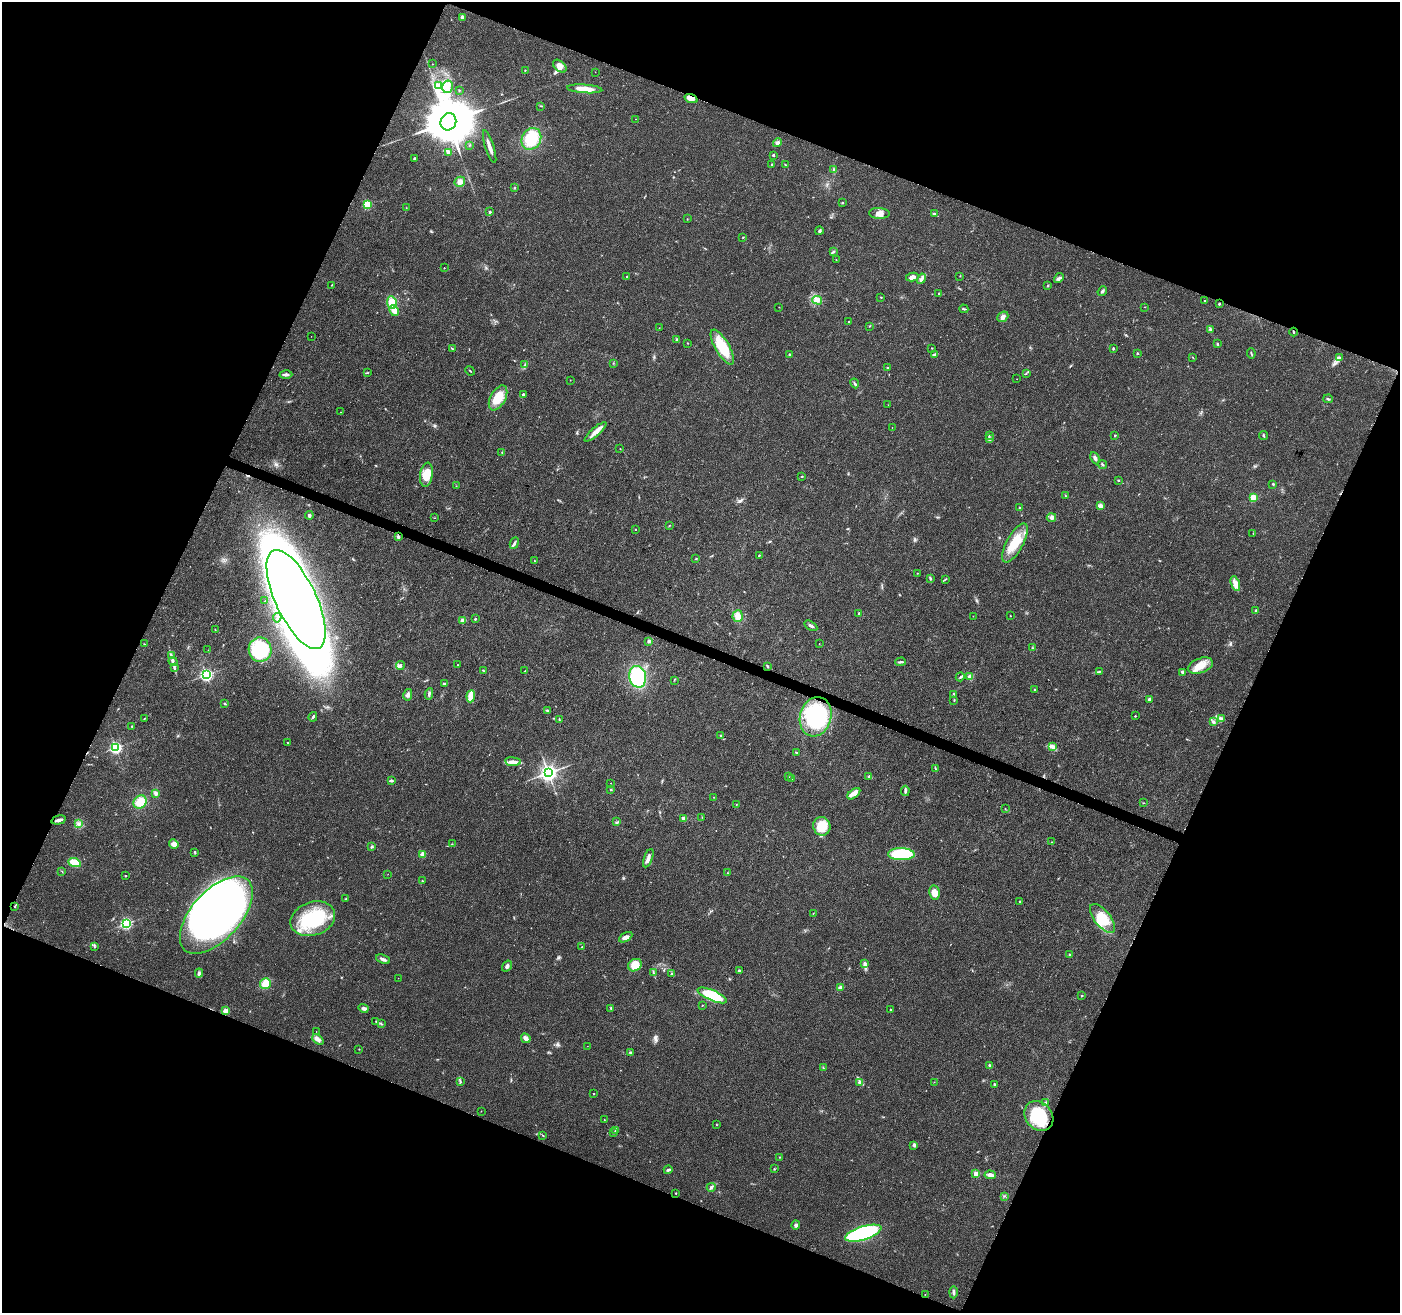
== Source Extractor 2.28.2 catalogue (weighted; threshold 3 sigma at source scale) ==
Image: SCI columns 7-5598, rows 213-5456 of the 5610 x 5733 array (HDU 1 of 3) = the unmasked area's bounding box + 8 px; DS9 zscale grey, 4 x 4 block average (1 PNG px = mean of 4 x 4 image px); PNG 1402 x 1315 px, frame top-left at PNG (2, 2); each listed source drawn as its Kron ellipse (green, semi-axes under 4 px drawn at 4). Shown black and unused: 43% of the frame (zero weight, under 3 of 4 exposures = <1% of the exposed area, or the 3 px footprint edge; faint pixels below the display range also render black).
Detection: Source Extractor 2.28.2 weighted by HDU 2 'WHT'. Background 0.0249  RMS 0.0031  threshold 0.0141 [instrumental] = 3 sigma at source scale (4.5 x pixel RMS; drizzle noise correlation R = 1.50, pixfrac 1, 0.0396/0.0396 arcsec/px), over >= 5 px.
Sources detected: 316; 1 too faint to see at this stretch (4 x 4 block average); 7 inside a brighter object's white glare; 2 cosmic-ray / hot-pixel residue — neither listed nor drawn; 4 coinciding with a brighter row at this scale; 15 inside a brighter listed object's ellipse — not listed separately; the other 287 listed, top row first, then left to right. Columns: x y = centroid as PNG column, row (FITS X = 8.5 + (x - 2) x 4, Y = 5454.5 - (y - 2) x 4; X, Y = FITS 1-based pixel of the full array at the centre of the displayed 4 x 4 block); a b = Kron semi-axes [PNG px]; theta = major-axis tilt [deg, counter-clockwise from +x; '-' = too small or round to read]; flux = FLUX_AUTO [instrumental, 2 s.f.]
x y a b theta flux
462 17 2 2 - 18
433 64 2 2 - 0.47
560 66 8 5 -42 12
525 70 2 2 - 1.7
595 72 2 2 - 0.41
439 85 3 2 - 1
448 87 6 5 - 12
585 89 18 4 -4 28
459 90 2 2 - 0.61
691 99 7 4 -19 9.8
541 106 3 2 - 1
635 119 2 2 - 0.49
448 122 9 7 64 14000
531 139 11 9 60 75
778 143 5 4 - 5.4
469 145 3 2 - 0.77
490 147 17 2 -72 13
449 152 2 2 - 27
773 155 2 2 - 2.4
414 159 3 2 - 1.4
771 165 2 2 - 2
785 165 3 2 - 1.1
833 169 2 2 - 0.93
460 182 5 5 - 9.5
515 188 3 2 - 1.3
842 203 2 2 - 1.1
367 204 2 2 - 110
406 208 2 2 - 0.52
490 212 2 2 - 3
879 213 10 5 -4 12
934 214 3 2 - 2.7
687 219 2 2 - 0.57
819 231 4 2 - 2.7
743 237 2 2 - 1
833 252 3 2 - 3.4
836 260 2 2 - 0.54
444 268 2 2 - 1.3
627 276 2 2 - 1.4
960 276 2 2 - 0.89
912 277 6 3 11 11
1059 278 5 2 - 3.3
921 279 5 3 - 5.1
332 285 2 2 - 0.85
1048 286 2 2 - 6.7
1102 291 5 3 - 3.6
939 293 2 2 - 1.2
881 297 2 2 - 1
817 300 5 3 - 5.2
1205 301 2 2 - 1.6
392 302 6 4 -83 26
1219 304 2 2 - 2.1
779 307 2 2 - 0.58
1145 307 2 2 - 0.55
964 309 5 2 - 2.4
394 310 6 4 -62 18
1003 317 6 4 38 7.7
849 321 2 2 - 1
870 326 2 2 - 1.2
659 328 2 2 - 0.99
1210 329 3 2 - 3.6
1293 332 4 2 - 2.2
311 336 2 2 - 0.44
677 340 4 2 - 2.3
687 343 2 2 - 0.75
1217 344 3 2 - 1.9
722 347 19 7 -60 70
452 348 3 2 - 1.4
932 348 2 2 - 1
1113 348 3 2 - 1.7
1137 353 2 2 - 4.7
1251 353 5 2 - 1.8
789 354 3 2 - 1.2
934 355 4 2 - 5.3
1192 357 3 2 - 1.2
1340 357 3 3 - 2.8
613 363 2 2 - 0.88
525 365 4 2 - 2.2
888 368 3 2 - 2
470 371 5 2 - 1.2
367 373 2 2 - 1.2
1026 373 3 2 - 1.3
286 374 6 3 -1 5.3
1017 379 2 2 - 0.42
570 380 2 2 - 0.5
855 383 5 2 - 2.3
523 394 2 2 - 8.4
498 398 13 7 61 41
1328 399 5 2 - 2.2
888 405 2 2 - 0.33
341 412 2 2 - 0.66
892 427 2 2 - 0.31
596 432 14 3 41 16
989 435 2 2 - 0.81
1115 435 2 2 - 1.8
1264 435 4 2 - 2.4
989 439 2 2 - 1.2
620 448 2 2 - 0.5
502 452 2 2 - 0.92
1095 458 6 3 -64 5.4
1103 465 4 2 - 1.9
426 475 12 6 82 30
802 476 2 2 - 2.6
1118 480 2 2 - 1.5
1273 484 2 2 - 1.9
456 486 2 2 - 0.93
1066 496 3 2 - 1.6
1253 497 2 2 - 67
1100 506 4 3 - 6.6
1020 508 2 2 - 2.5
309 515 4 3 - 3.5
1051 517 5 4 - 6
434 518 2 2 - 0.59
669 525 2 2 - 0.95
636 530 2 2 - 0.63
1253 533 2 2 - 0.84
398 537 3 3 - 4
514 543 6 3 67 4
1015 543 22 8 61 51
759 555 2 2 - 2.7
696 559 3 2 - 1.2
534 561 2 2 - 1.3
917 573 2 2 - 0.8
930 578 4 2 - 2.1
945 579 3 2 - 1.2
1235 584 8 4 -70 16
296 600 54 20 -65 2400
265 601 2 2 - 0.55
1256 611 2 2 - 9.2
859 613 2 2 - 8
738 616 6 5 - 17
973 616 2 2 - 0.53
1010 616 2 2 - 1.2
277 618 5 2 - 2.7
475 619 2 2 - 4.2
463 621 4 3 - 10
811 626 7 2 -32 4.2
215 630 2 2 - 0.73
649 641 2 2 - 19
144 644 2 2 - 1
819 644 2 2 - 0.45
1033 648 2 2 - 0.84
208 650 2 2 - 0.36
260 650 12 11 - 120
171 656 4 2 - 2.3
173 661 5 3 - 4.4
900 662 5 2 - 3
400 665 4 3 - 3.7
458 665 2 2 - 0.72
767 666 3 2 - 1.5
1200 666 13 7 19 25
174 667 3 2 - 2.3
483 670 3 2 - 1.1
525 671 2 2 - 0.82
1099 672 2 2 - 1.2
1182 672 3 2 - 3.1
206 675 2 2 - 450
969 676 2 2 - 12
638 677 11 8 -77 150
960 677 5 2 - 2.5
674 680 2 2 - 0.68
445 684 3 2 - 1.5
1034 689 2 2 - 2.3
429 694 6 2 80 3.6
953 694 3 2 - 1.5
408 695 6 4 76 5.5
471 696 6 4 83 21
1149 699 3 2 - 4.8
954 700 3 2 - 1.2
225 704 2 2 - 2
547 711 3 2 - 2.5
1135 716 2 2 - 2.3
313 717 5 2 - 2.7
816 717 20 15 75 190
1221 718 4 2 - 2.5
144 719 2 2 - 1.1
559 720 2 2 - 0.85
1213 722 4 3 - 3.3
131 726 2 2 - 0.7
721 735 3 2 - 1.5
287 743 2 2 - 0.83
1052 746 4 2 - 3.3
116 748 2 2 - 360
796 752 3 2 - 1.6
513 762 8 3 -6 8.8
936 769 2 2 - 0.81
548 773 3 3 - 1100
869 776 2 2 - 11
788 777 2 2 - 1.9
792 778 2 2 - 1
391 780 4 2 - 3.4
611 783 2 2 - 0.44
611 790 2 2 - 3.8
905 791 5 2 - 2.9
156 793 4 3 - 5.8
854 794 7 3 39 18
714 797 2 2 - 0.53
140 802 7 6 - 30
1143 803 2 2 - 1
736 804 2 2 - 0.56
1005 808 2 2 - 0.71
702 817 2 2 - 0.53
684 818 3 3 - 6.9
59 820 7 2 14 8.1
617 822 3 2 - 1.3
79 824 4 3 - 4.1
822 826 9 8 - 43
1051 842 2 2 - 0.49
174 844 5 4 - 13
452 844 2 2 - 0.67
372 847 2 2 - 12
195 852 4 2 - 2.1
423 854 2 2 - 37
901 854 13 6 -1 93
648 858 9 3 70 11
75 863 6 4 -23 55
62 871 3 2 - 1
727 873 2 2 - 0.79
388 874 2 2 - 0.34
126 876 2 2 - 1.3
422 881 2 2 - 1.8
934 893 7 5 -80 14
345 899 3 2 - 1.4
1019 902 3 2 - 1.4
15 906 2 2 - 1.3
813 913 2 2 - 0.63
216 915 47 24 48 800
1103 918 17 8 -51 51
313 919 23 16 19 130
126 924 2 2 - 360
626 937 7 4 29 7.6
94 947 2 2 - 1.4
582 947 2 2 - 0.88
1070 955 3 2 - 1.8
383 959 7 3 -21 5.8
865 964 3 2 - 2.5
635 965 7 6 - 31
507 966 6 3 58 5.6
739 971 2 2 - 6.1
653 972 2 2 - 1
199 973 4 4 - 5.1
671 974 2 2 - 1
398 978 2 2 - 0.48
265 983 6 5 - 26
840 987 3 2 - 2.6
712 995 16 5 -23 98
1082 996 2 2 - 2.8
702 1005 2 2 - 0.95
363 1008 5 3 - 5.3
611 1008 3 2 - 1.7
890 1010 2 2 - 1.1
225 1011 2 2 - 48
376 1021 2 2 - 1.1
381 1024 2 2 - 1.1
316 1032 2 2 - 0.61
526 1038 5 4 - 7.3
318 1039 6 4 -41 8.7
587 1046 2 2 - 0.33
359 1049 2 2 - 1.3
630 1052 3 2 - 1.9
989 1065 4 2 - 2.2
823 1067 2 2 - 0.99
460 1082 4 2 - 2.2
934 1082 2 2 - 0.53
860 1083 3 3 - 7.1
994 1084 3 2 - 1.7
594 1094 2 2 - 2.2
1046 1103 4 3 - 3.4
481 1111 2 2 - 0.48
1039 1116 16 13 -51 100
604 1120 2 2 - 0.64
716 1125 2 2 - 1.1
615 1131 2 2 - 1.2
613 1133 2 2 - 0.81
543 1135 2 2 - 1.2
914 1145 3 3 - 3.2
780 1157 2 2 - 0.75
774 1169 2 2 - 1.3
668 1170 4 2 - 4.2
976 1174 2 2 - 31
990 1175 6 3 -3 9.6
711 1187 5 3 - 3.8
676 1193 2 2 - 1.2
1004 1196 2 2 - 0.66
796 1225 4 4 - 3.9
863 1233 19 6 17 360
953 1292 6 2 88 4.8
925 1294 2 2 - 0.55
Overlapping masked pixels (flux is a lower limit): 3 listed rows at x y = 691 99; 1293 332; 59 820
Diffuse or blended objects may show on this block-average render without a row.